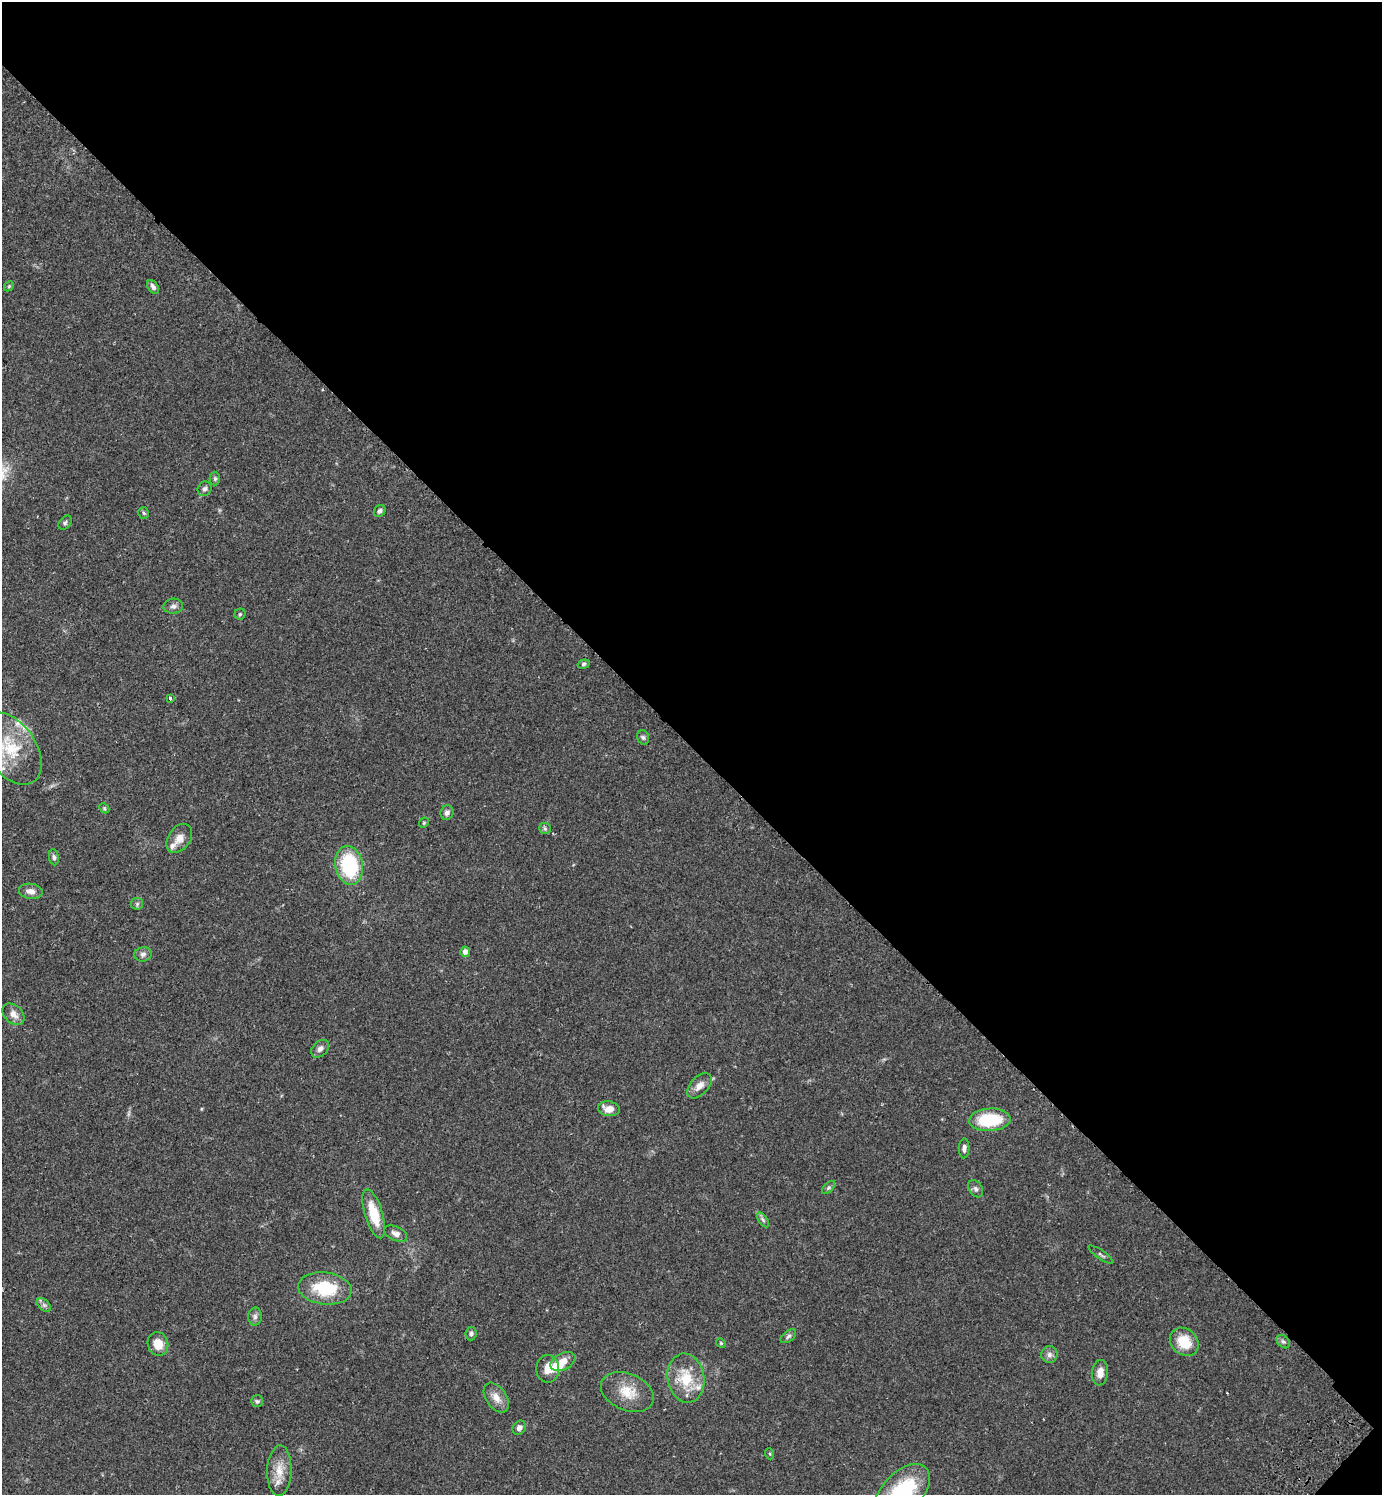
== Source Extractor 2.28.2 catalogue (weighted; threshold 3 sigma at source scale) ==
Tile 8 of 4 x 4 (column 4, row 2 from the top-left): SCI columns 4486-5865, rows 3031-4523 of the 6070 x 6063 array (HDU 1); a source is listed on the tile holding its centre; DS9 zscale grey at full resolution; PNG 1384 x 1497 px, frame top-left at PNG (2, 2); each listed source drawn as its Kron ellipse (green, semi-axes under 4 px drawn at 4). Shown black and unused: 50% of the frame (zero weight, under 2 of 3 exposures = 3% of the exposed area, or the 3 px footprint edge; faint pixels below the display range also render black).
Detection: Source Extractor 2.28.2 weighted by HDU 2 'WHT'; one run over the whole footprint, this tile lists its part. Background 0.074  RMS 0.0053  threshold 0.0237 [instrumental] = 3 sigma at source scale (4.5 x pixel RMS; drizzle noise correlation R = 1.50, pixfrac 1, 0.05/0.05 arcsec/px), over >= 5 px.
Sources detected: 62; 5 inside a brighter listed object's ellipse — not listed separately; the other 57 listed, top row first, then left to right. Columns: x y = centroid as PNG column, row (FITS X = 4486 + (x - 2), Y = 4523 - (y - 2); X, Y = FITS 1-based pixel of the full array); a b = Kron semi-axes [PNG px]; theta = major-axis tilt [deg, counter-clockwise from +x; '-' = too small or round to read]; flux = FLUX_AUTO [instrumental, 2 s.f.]
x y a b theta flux
9 286 5 4 - 0.64
153 287 7 5 -55 1.6
215 479 7 5 89 0.95
204 489 8 6 57 1.6
380 511 6 5 - 1.5
144 513 6 5 - 0.72
65 523 8 5 48 1.1
173 606 10 7 5 1.9
240 614 5 5 - 0.74
584 664 6 4 19 0.86
170 698 4 2 - 1
643 737 7 5 -73 1.2
11 749 40 24 -56 28
104 808 6 4 -47 0.67
447 813 7 6 - 1.9
424 823 5 4 - 0.63
545 828 6 5 - 1
179 838 16 11 55 4.8
54 857 8 5 -82 1.2
349 865 19 14 -80 36
31 891 12 7 -8 3.2
137 904 6 6 - 0.96
465 952 5 5 - 2.5
143 954 8 7 - 2
13 1014 12 9 -43 4
320 1049 10 7 44 2.2
699 1086 15 9 46 4.2
609 1109 11 7 -6 5.1
990 1120 21 11 4 23
964 1148 10 5 88 1.8
828 1188 8 5 45 1
976 1189 9 6 -57 1.5
374 1214 25 9 -73 14
763 1220 8 4 -55 1.2
396 1234 12 7 -25 2.7
1101 1255 15 3 -34 1
325 1288 27 16 -7 23
44 1305 8 5 -45 1.3
255 1316 9 6 88 1.6
471 1334 7 5 83 1.2
788 1336 9 5 38 1.2
1184 1342 16 12 -42 13
1283 1342 8 5 -46 1.2
721 1343 5 4 - 0.56
158 1344 12 10 -74 7.1
1049 1355 8 8 - 2.2
563 1362 13 8 29 5.7
548 1369 14 11 90 6.7
1100 1373 13 8 83 4.4
686 1378 25 18 -80 17
627 1392 27 18 -23 12
496 1398 16 10 -55 5.1
257 1401 6 6 - 0.96
519 1428 7 6 - 2.1
770 1454 5 3 - 0.61
279 1471 25 12 88 8.5
902 1492 34 19 46 46
Isophote crosses this tile's border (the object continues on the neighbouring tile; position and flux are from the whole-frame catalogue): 2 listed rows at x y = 11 749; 902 1492